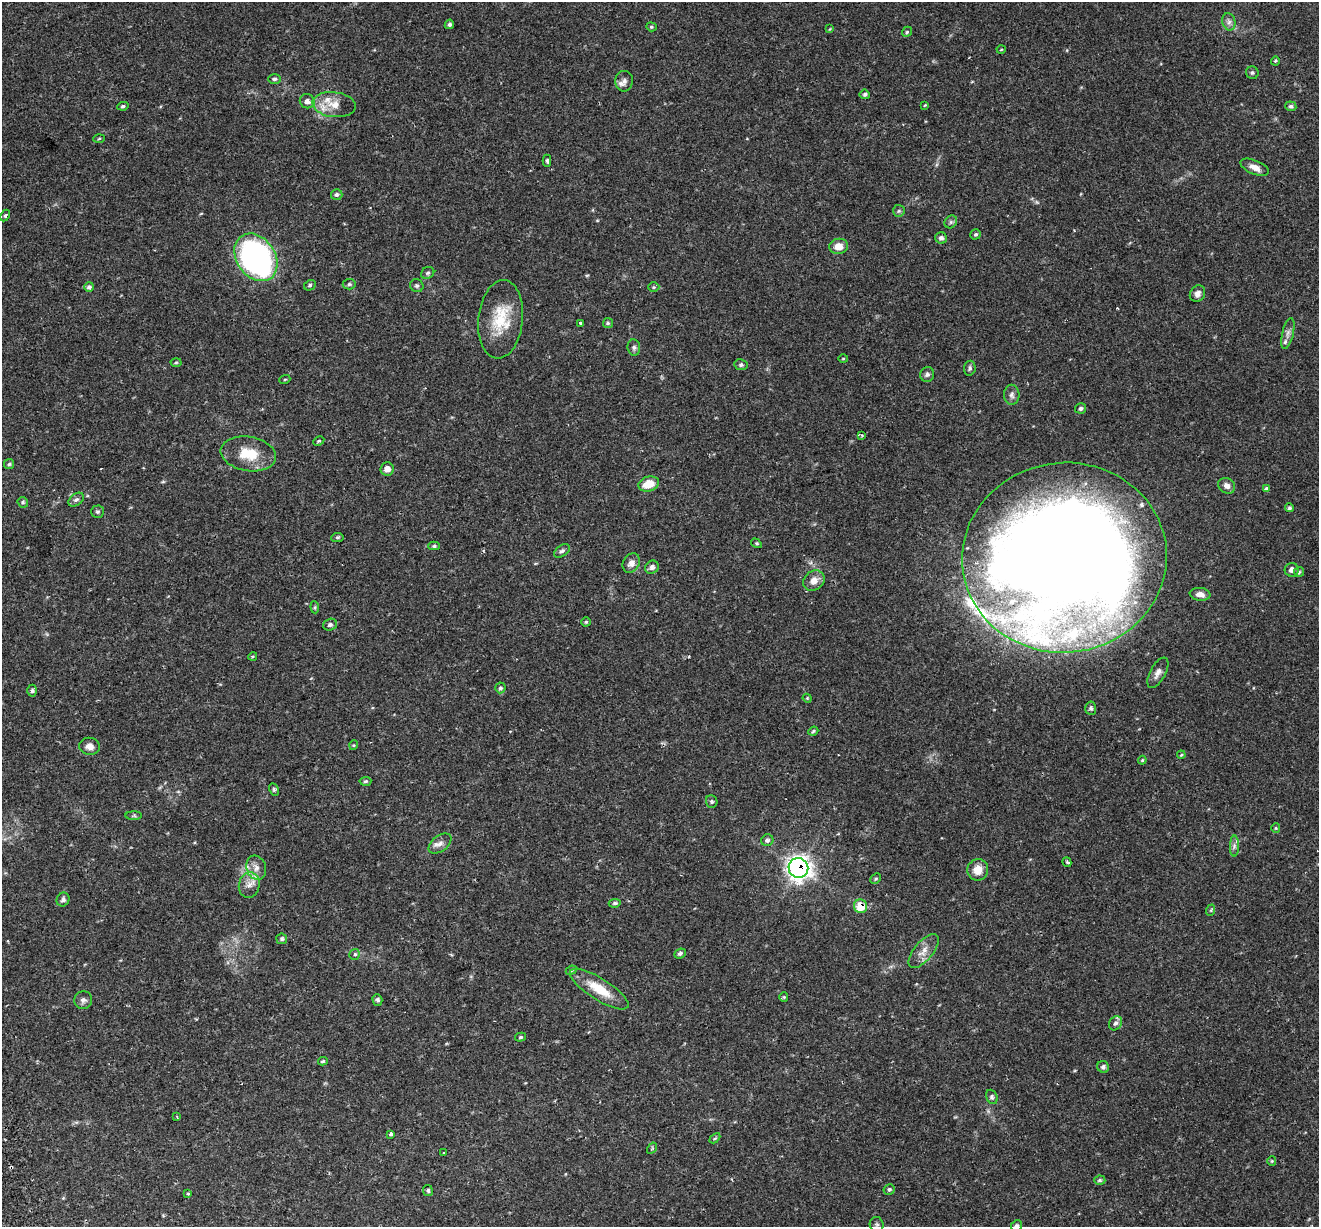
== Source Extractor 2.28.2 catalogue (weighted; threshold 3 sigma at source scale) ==
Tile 7 of 4 x 4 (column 3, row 2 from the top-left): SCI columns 2692-4008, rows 2632-3856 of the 5379 x 5211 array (HDU 1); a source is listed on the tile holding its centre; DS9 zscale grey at full resolution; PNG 1321 x 1229 px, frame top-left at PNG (2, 2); each listed source drawn as its Kron ellipse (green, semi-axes under 4 px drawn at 4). Shown black and unused: <1% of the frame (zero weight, under 2 of 3 exposures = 5% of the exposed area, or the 3 px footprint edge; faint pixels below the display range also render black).
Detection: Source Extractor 2.28.2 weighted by HDU 2 'WHT'; one run over the whole footprint, this tile lists its part. Background 0.0486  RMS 0.0036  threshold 0.0161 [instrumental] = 3 sigma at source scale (4.5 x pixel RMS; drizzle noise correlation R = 1.50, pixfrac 1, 0.0396/0.0396 arcsec/px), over >= 5 px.
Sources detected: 140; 1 too faint to see at this stretch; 2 inside a brighter object's white glare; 5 cosmic-ray / hot-pixel residue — neither listed nor drawn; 4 inside a brighter listed object's ellipse — not listed separately; the other 128 listed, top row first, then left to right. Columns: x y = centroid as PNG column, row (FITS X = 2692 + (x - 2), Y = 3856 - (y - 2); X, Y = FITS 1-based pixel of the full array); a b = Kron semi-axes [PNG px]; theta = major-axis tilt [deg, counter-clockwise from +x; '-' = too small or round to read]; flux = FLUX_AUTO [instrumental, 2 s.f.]
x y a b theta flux
1229 22 9 6 -77 1.2
449 24 5 4 - 0.74
651 27 5 4 - 0.5
830 29 3 3 - 0.28
907 32 5 4 - 0.51
1001 49 4 3 - 0.27
1275 61 4 4 - 0.42
1252 73 6 6 - 0.65
274 79 6 5 - 0.69
624 81 10 9 - 1.7
865 94 5 4 - 0.81
307 101 7 7 - 1.6
334 105 22 12 -7 5.6
925 105 4 3 - 0.3
123 106 5 4 - 0.6
1291 106 5 5 - 0.79
99 139 6 3 3 0.37
547 161 6 4 -89 0.58
1255 167 15 7 -23 2.9
337 195 6 5 - 0.83
899 211 6 5 - 0.69
5 215 6 3 63 0.48
951 222 7 5 46 0.75
976 234 5 5 - 0.66
941 238 6 5 - 1
838 246 9 7 8 3.2
256 257 26 19 -55 99
428 273 7 5 32 0.74
349 284 6 5 - 0.61
310 285 6 5 - 0.59
417 286 7 6 - 0.78
89 287 5 5 - 1.1
654 287 5 5 - 0.48
1197 294 9 7 59 1.5
501 319 39 22 84 14
581 323 3 3 - 1.1
608 323 5 5 - 0.63
1288 334 16 5 77 1.7
634 348 8 6 -84 0.95
843 359 5 3 - 0.32
176 362 5 3 - 0.4
741 365 7 5 -9 0.74
970 368 7 5 81 0.81
927 374 7 7 - 0.95
285 379 5 3 - 0.33
1012 395 10 7 -87 1.4
1081 408 5 5 - 0.81
861 435 4 3 - 0.7
319 441 6 4 27 0.4
248 454 28 17 -10 9.9
9 464 5 5 - 0.6
387 469 6 6 - 2.4
649 484 10 7 17 5.6
1227 486 9 7 -34 1.6
1266 489 3 3 - 0.96
76 500 8 5 36 1
23 502 6 5 - 0.56
1289 508 4 4 - 0.7
97 512 6 6 - 0.67
337 537 6 4 6 0.53
756 543 6 3 -31 0.41
434 546 5 4 - 0.61
562 551 9 5 34 0.99
1064 558 102 95 5 930
631 563 10 8 59 2.2
652 567 7 6 - 1.1
1292 570 7 7 - 1.7
1299 572 5 5 - 0.57
814 581 11 9 34 3.2
1200 594 10 6 -8 2.2
315 607 6 4 -85 0.47
586 622 4 4 - 0.47
330 625 7 6 - 0.83
253 656 4 3 - 0.38
1158 673 17 7 61 2.2
500 688 5 5 - 0.64
32 691 6 4 90 0.76
807 698 5 3 - 0.32
1091 708 6 5 - 0.83
813 731 5 4 - 0.49
354 745 5 3 - 0.31
89 746 10 8 -8 2.1
1181 755 4 3 - 0.31
1142 760 4 4 - 0.39
365 781 6 4 5 0.51
274 789 6 4 -64 0.69
712 801 6 5 - 0.68
134 816 8 4 -1 0.57
1276 828 5 4 - 0.4
767 840 6 5 - 0.94
440 843 13 8 39 2
1234 846 10 4 90 1.2
1067 862 5 3 - 0.51
256 868 12 9 -71 2.7
798 868 10 9 - 200
978 870 11 10 - 4.1
876 879 6 4 43 0.54
249 885 13 10 76 2.9
63 900 7 6 - 0.98
615 903 6 4 8 0.63
861 906 7 6 - 7.9
1211 910 6 3 72 0.43
282 939 5 5 - 0.67
924 951 20 9 50 3.5
680 953 6 4 24 0.86
355 954 5 5 - 0.87
571 970 6 4 23 0.48
599 989 34 10 -32 9
784 997 5 4 - 0.43
83 1000 9 8 - 1.3
377 1000 6 5 - 0.86
1115 1023 7 6 - 1
521 1037 5 4 - 0.5
323 1061 5 3 - 0.53
1103 1067 6 5 - 0.87
992 1097 7 5 -65 0.79
177 1117 4 2 - 0.28
391 1134 3 3 - 1.9
715 1138 6 4 43 0.46
652 1148 6 4 58 0.4
444 1153 3 2 - 0.56
1272 1161 5 4 - 0.41
1100 1180 5 4 - 0.66
889 1189 5 5 - 0.62
428 1191 5 5 - 0.71
188 1193 3 3 - 0.59
877 1224 8 7 - 0.84
1016 1226 6 5 - 0.94
Overlapping masked pixels (flux is a lower limit): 3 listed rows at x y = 1064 558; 798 868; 861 906
Isophote crosses this tile's border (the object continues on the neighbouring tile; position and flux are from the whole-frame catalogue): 1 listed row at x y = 1016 1226